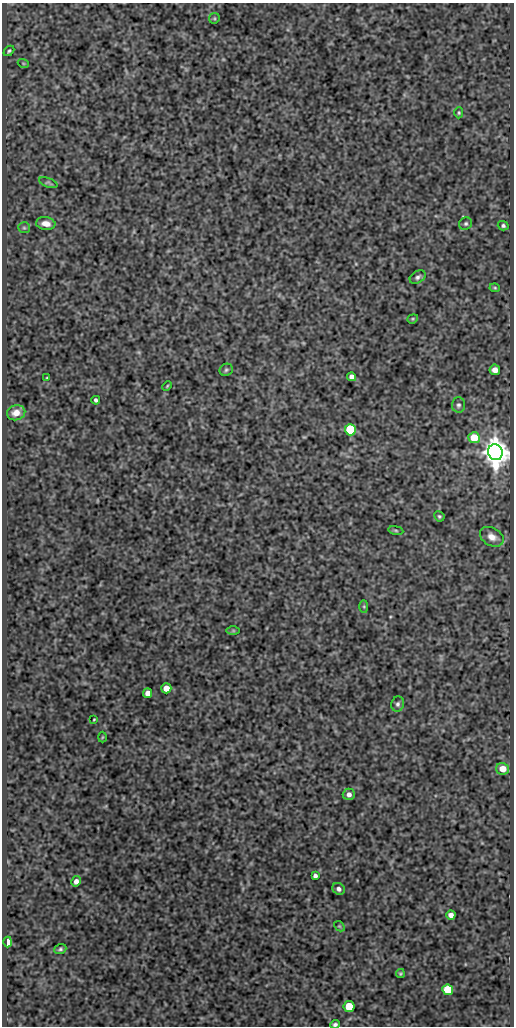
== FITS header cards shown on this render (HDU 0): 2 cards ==
NAXIS1  =                  512
NAXIS2  =                 1024

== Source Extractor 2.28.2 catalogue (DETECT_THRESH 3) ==
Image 512 x 1024 px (HDU 0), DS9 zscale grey, 1 PNG px = 1 image px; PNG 516 x 1028 px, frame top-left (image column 1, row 1024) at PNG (2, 3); each listed source drawn as its Kron ellipse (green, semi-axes under 4 px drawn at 4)
Background 482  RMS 0.98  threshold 2.95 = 3 sigma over >= 5 px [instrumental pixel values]
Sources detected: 46; all 46 listed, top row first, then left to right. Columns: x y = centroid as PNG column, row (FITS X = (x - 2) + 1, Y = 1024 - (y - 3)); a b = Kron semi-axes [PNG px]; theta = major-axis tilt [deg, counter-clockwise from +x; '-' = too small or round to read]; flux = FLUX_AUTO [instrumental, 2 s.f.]
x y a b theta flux
214 18 6 5 - 83
9 51 6 4 43 98
23 63 6 3 -19 68
459 113 5 4 - 90
48 183 10 4 -20 130
46 224 10 6 -8 560
466 224 6 6 - 140
503 226 5 4 - 150
24 228 6 5 - 120
418 277 9 5 32 190
495 288 5 3 - 79
413 319 5 4 - 81
226 370 7 6 - 130
495 370 5 5 - 480
352 377 4 4 - 300
47 378 3 2 - 52
167 386 5 3 - 68
96 400 4 3 - 150
458 405 7 6 - 180
16 413 9 7 14 650
350 430 5 5 - 8400
474 438 5 5 - 1800
495 452 8 7 - 110000
439 516 5 5 - 100
396 530 7 4 -9 89
492 537 13 8 -29 560
364 606 6 3 90 82
233 631 6 4 0 81
166 688 5 5 - 690
148 693 5 4 - 500
398 704 8 6 74 200
94 719 3 2 - 53
102 737 5 3 - 59
503 769 6 6 - 890
349 794 6 6 - 310
315 876 4 4 - 170
76 881 5 4 - 350
339 889 6 5 - 250
451 915 5 4 - 330
339 926 6 4 -43 94
8 942 5 4 - 1400
60 949 6 4 20 130
400 973 5 4 - 86
448 990 5 5 - 3100
349 1006 5 5 - 2700
335 1024 4 3 - 140
At the frame edge (FLAGS 8, measured only in part): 1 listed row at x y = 335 1024